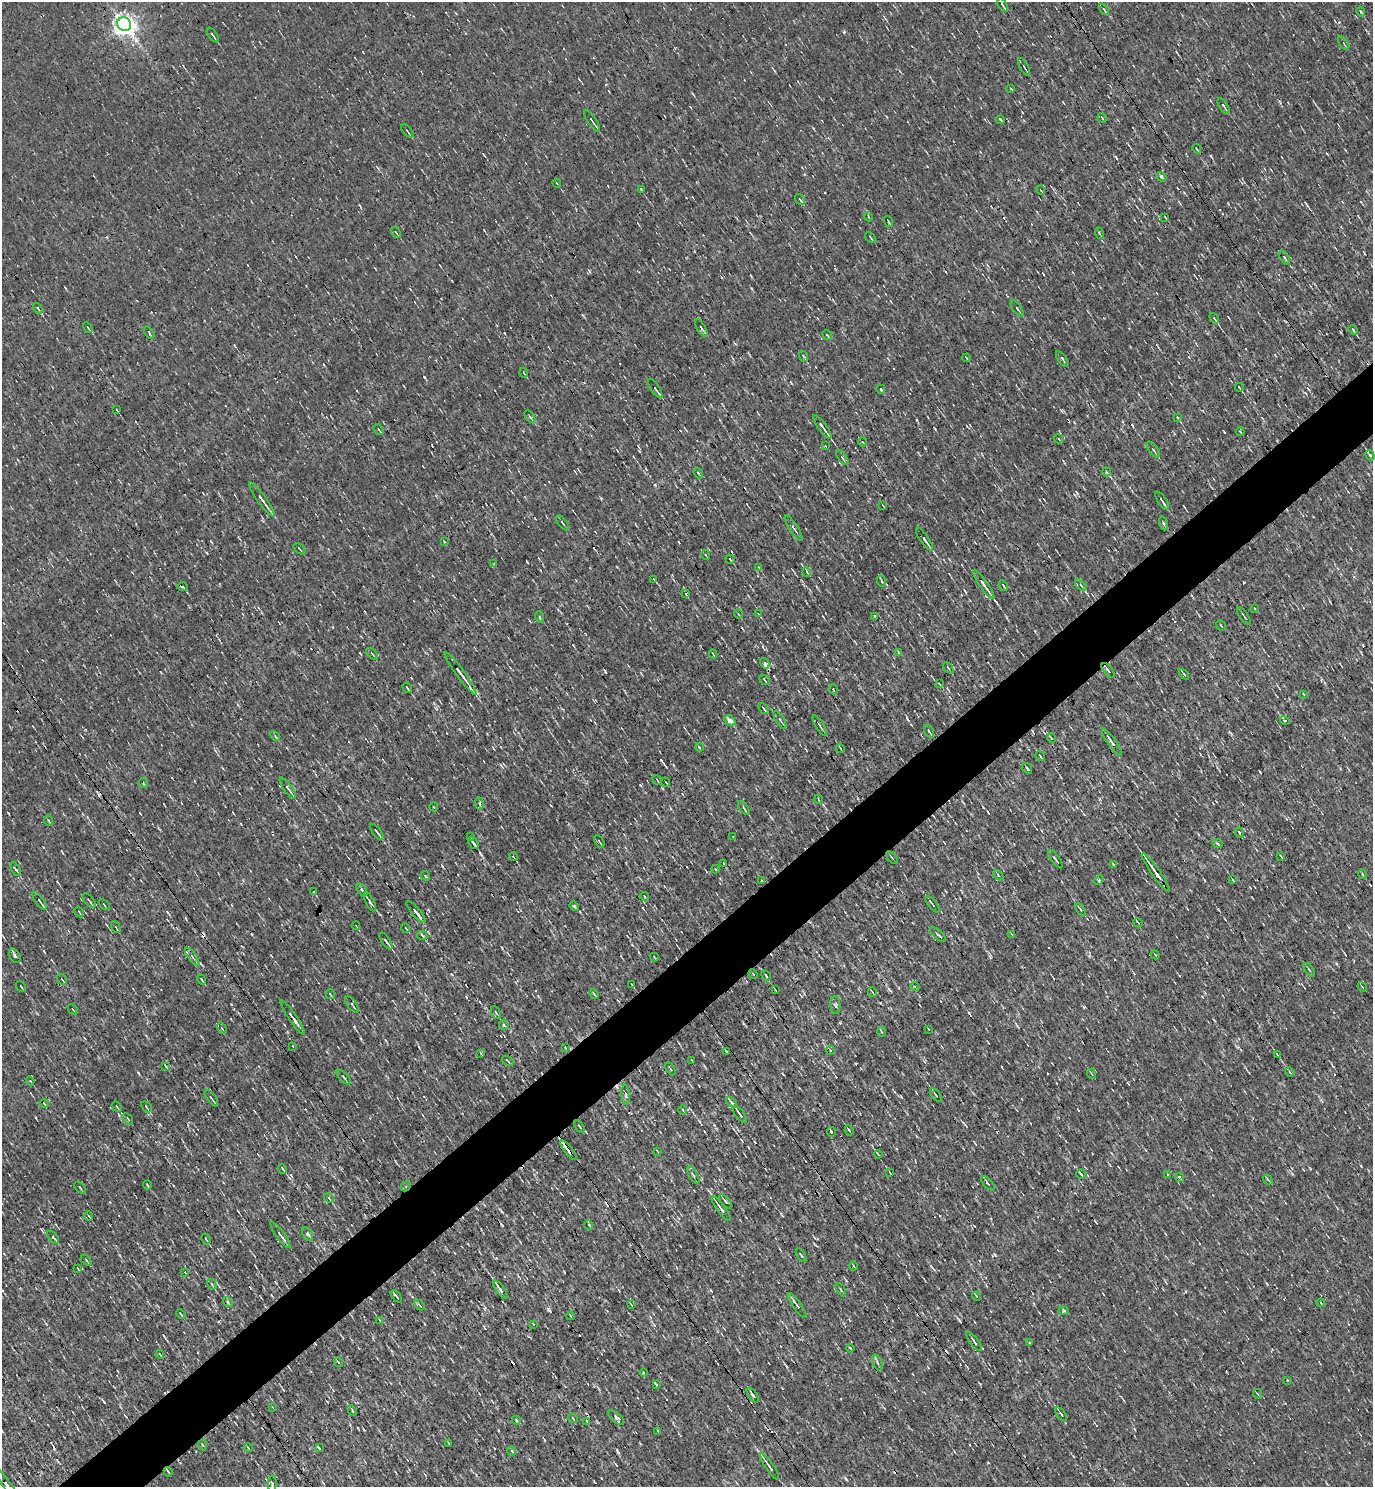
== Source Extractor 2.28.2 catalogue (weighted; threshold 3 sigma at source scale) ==
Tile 7 of 4 x 4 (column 3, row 2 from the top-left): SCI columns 2898-4268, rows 2969-4453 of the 5935 x 5937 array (HDU 1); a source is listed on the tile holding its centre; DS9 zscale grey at full resolution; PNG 1375 x 1489 px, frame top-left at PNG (2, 2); each listed source drawn as its Kron ellipse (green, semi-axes under 4 px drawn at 4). Shown black and unused: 5% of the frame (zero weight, under 3 of 4 exposures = <1% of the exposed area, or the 3 px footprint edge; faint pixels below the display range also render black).
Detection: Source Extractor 2.28.2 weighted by HDU 2 'WHT'; one run over the whole footprint, this tile lists its part. Background 0.00207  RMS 0.043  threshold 0.193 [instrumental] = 3 sigma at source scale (4.5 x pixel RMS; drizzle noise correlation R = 1.50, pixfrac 1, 0.05/0.05 arcsec/px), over >= 5 px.
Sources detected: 304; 18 cosmic-ray / hot-pixel residue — neither listed nor drawn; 2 inside a brighter listed object's ellipse — not listed separately; the other 284 listed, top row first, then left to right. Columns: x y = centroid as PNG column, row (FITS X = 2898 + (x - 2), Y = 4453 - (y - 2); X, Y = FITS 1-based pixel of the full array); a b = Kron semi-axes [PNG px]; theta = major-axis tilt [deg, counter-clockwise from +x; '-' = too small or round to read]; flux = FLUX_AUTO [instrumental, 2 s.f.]
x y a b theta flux
1002 5 7 2 -56 6.2
1104 9 6 3 -54 6.9
1361 12 5 3 - 4.1
124 24 7 6 - 3100
213 35 8 2 -55 6.9
1344 43 7 2 -54 4.5
1024 67 10 3 -61 7.6
1011 89 4 2 - 3
1224 106 9 3 -57 9.9
1102 118 5 2 - 3.6
1000 120 4 2 - 7
592 121 13 2 -55 11
407 131 8 2 -49 4.9
1197 149 5 2 - 4.3
1161 177 5 3 - 30
557 183 4 3 - 4.4
641 190 4 3 - 5.4
1041 190 5 2 - 3.3
800 200 6 3 -53 6.4
869 217 4 3 - 3.3
1165 217 3 2 - 3
888 221 6 2 -71 3.9
396 232 6 2 -50 4.2
1099 233 6 3 -71 4.8
870 237 6 3 -47 5.1
1284 257 8 4 -57 7.8
38 308 6 3 -54 8.9
1017 308 9 3 -55 6
1214 318 6 3 -55 33
88 328 6 2 -60 4.1
701 328 10 3 -60 7.5
1353 330 5 3 - 4.6
149 332 7 3 -56 5.3
827 335 5 3 - 5.4
803 356 5 3 - 4.7
967 358 4 2 - 3.4
1062 359 9 3 -54 7.2
524 373 5 3 - 3.2
1239 387 4 2 - 4.6
655 388 11 3 -56 8.1
881 389 4 2 - 4.3
117 410 4 2 - 3.1
530 417 7 3 -54 6.5
1177 417 4 3 - 4.1
822 427 14 3 -54 22
379 429 6 2 -56 4.6
1240 432 4 2 - 3
1059 439 5 3 - 3.8
863 442 4 3 - 3.7
825 446 2 2 - 2.9
1153 449 9 3 -54 7
1370 455 5 3 - 6.9
842 458 8 3 -56 7
1107 472 4 3 - 4.9
698 473 5 3 - 4.4
262 500 21 4 -54 25
1162 501 10 2 -56 11
883 505 4 2 - 3
563 523 9 3 -53 5.9
1163 523 7 3 -71 5.9
793 528 15 3 -57 11
924 539 13 3 -55 21
444 541 3 2 - 2.9
299 549 7 2 -41 4.2
706 555 5 3 - 3.7
730 559 5 2 - 4.7
494 564 4 3 - 5.9
758 567 4 2 - 2.9
807 572 5 3 - 4
654 579 4 2 - 3.3
881 581 6 3 -69 4.9
984 585 17 3 -55 34
1003 585 5 2 - 4.7
1081 585 7 2 -46 4.9
182 587 5 3 - 5.9
686 594 4 3 - 7.8
1255 608 3 2 - 3.8
758 613 4 2 - 2.5
738 614 5 3 - 3.6
875 616 3 2 - 4.7
1244 616 10 2 -56 5.4
540 617 6 3 -70 4.8
1221 626 5 2 - 3.5
898 652 4 3 - 4
372 654 7 2 -45 4
713 654 4 2 - 3
765 663 5 4 - 17
948 668 6 2 -45 3.6
1108 670 9 3 -50 8.4
461 673 26 3 -54 35
1184 674 6 3 -47 4.9
764 680 6 2 -46 3.8
939 684 4 2 - 3.4
407 688 5 2 - 5.6
833 690 5 2 - 3.8
1303 694 3 2 - 3.3
764 708 6 2 -51 5.1
730 720 6 4 -44 32
780 720 10 3 -60 8
1285 720 5 3 - 5.5
820 726 11 3 -59 7.7
929 731 7 3 -58 6
275 736 5 3 - 5.1
1051 738 5 3 - 3.6
1112 742 16 4 -55 19
699 747 4 2 - 5.3
840 748 5 2 - 4.2
1040 756 5 3 - 4.7
1027 768 6 2 -55 4.5
657 780 5 3 - 3.6
666 782 5 2 - 3.6
143 783 5 3 - 3.6
288 788 13 4 -55 12
818 799 4 2 - 3.7
479 803 6 3 -82 8.1
434 807 4 2 - 4.2
744 808 8 3 -55 7
49 821 5 3 - 4.4
377 832 10 2 -52 8
1239 833 5 4 - 5.8
471 837 4 2 - 2.8
733 837 4 2 - 3.5
599 841 7 2 -55 5.3
474 843 7 2 -50 11
1218 844 5 3 - 5.9
1281 856 4 2 - 3.2
513 857 4 3 - 3.1
892 858 8 2 -51 4.4
1055 859 11 3 -53 7.5
723 864 4 2 - 3.7
1113 864 3 2 - 4.8
16 869 7 3 -66 9.1
715 869 4 2 - 3.8
1156 872 23 2 -55 51
1362 874 5 3 - 3.6
998 875 6 3 -47 5.1
425 876 5 3 - 5.7
1099 880 5 4 - 5.1
1233 880 3 2 - 3.8
761 881 4 2 - 3.7
362 890 7 3 -57 32
314 892 4 2 - 3.1
645 897 5 3 - 4.3
89 900 8 2 -48 5.9
39 901 10 3 -54 13
370 902 10 3 -63 10
932 904 10 2 -51 6.7
104 905 6 2 -45 4.2
574 906 5 4 - 4.6
1081 910 7 4 -58 7.5
79 912 6 2 -57 3.2
416 912 14 2 -49 17
1138 923 5 3 - 5.1
356 926 4 2 - 2.9
116 927 6 2 -60 4.6
406 928 5 2 - 3.3
1012 934 4 3 - 3.9
422 935 5 3 - 7.9
938 935 9 2 -42 5.5
386 941 10 3 -55 13
1155 955 5 3 - 3.8
15 956 8 5 -61 8.6
192 957 10 3 -53 9.4
654 957 4 2 - 3.3
1309 970 7 3 -56 6.1
753 974 5 4 - 4.6
766 976 6 3 -62 5.7
62 979 6 2 -50 3.7
201 980 5 2 - 4.4
632 985 3 2 - 3.8
21 986 6 2 -50 4.2
915 987 4 3 - 4.6
1362 987 5 3 - 3.5
775 990 4 2 - 4.5
872 992 5 3 - 3.2
330 994 5 2 - 4.3
594 994 5 3 - 6.5
352 1005 9 3 -52 8.8
835 1005 9 5 -85 9.3
73 1009 5 3 - 3.9
496 1012 7 3 -62 5.9
293 1017 20 3 -55 20
504 1025 5 4 - 5.7
222 1028 6 4 -58 5.6
928 1029 3 2 - 2.3
882 1032 5 3 - 4.9
293 1046 3 2 - 3.6
565 1047 2 2 - 4
830 1050 4 3 - 3.9
726 1051 4 2 - 5.6
481 1053 2 2 - 3.7
1277 1054 3 2 - 4.3
691 1060 3 2 - 2.8
508 1061 6 3 -37 4.6
166 1066 3 2 - 3.8
670 1069 7 2 -60 4.5
1290 1072 5 3 - 5.7
1092 1074 5 3 - 4.1
344 1077 9 2 -46 5.7
30 1081 4 3 - 4.3
626 1095 10 4 -85 8.7
936 1095 8 3 -52 7.6
211 1098 10 2 -53 6.8
731 1102 6 4 -46 8.7
44 1103 4 3 - 4.5
117 1107 6 3 -49 4.4
146 1107 6 2 -46 4
683 1110 5 3 - 3.3
740 1114 10 3 -53 16
128 1119 6 2 -57 3.9
580 1127 7 2 -54 4.6
849 1130 5 2 - 5.9
831 1132 5 2 - 5
569 1150 12 3 -51 76
658 1152 3 2 - 3.1
878 1154 4 2 - 4
283 1169 5 2 - 6.1
890 1173 4 2 - 3.4
1081 1174 5 2 - 5.2
693 1175 10 3 -60 6.8
1168 1175 3 3 - 4
1179 1177 4 2 - 9.5
1268 1180 5 2 - 4.7
988 1183 9 2 -46 5.3
147 1185 4 2 - 4.6
406 1186 5 4 - 5.4
80 1188 7 2 -46 3.9
329 1198 5 3 - 6
725 1201 8 3 -50 8.2
721 1209 14 3 -54 24
89 1216 5 2 - 4
589 1225 5 3 - 4.2
308 1234 7 4 -58 11
280 1235 16 3 -54 14
53 1237 8 4 -49 7.1
206 1239 6 2 -60 4.2
801 1255 7 3 -58 5.1
86 1260 6 3 -47 5.2
854 1266 4 3 - 3.6
78 1269 3 2 - 3.2
185 1272 4 2 - 4.6
212 1284 6 4 -60 5.5
500 1290 11 3 -55 23
841 1290 7 2 -61 4.7
396 1296 7 2 -49 5.6
976 1296 4 3 - 3.3
228 1302 5 4 - 6.2
1321 1303 4 3 - 3.8
419 1305 6 2 -47 4.9
631 1305 4 2 - 3.5
797 1306 15 4 -55 19
1064 1310 5 4 - 4.9
181 1314 5 3 - 4.6
571 1316 4 2 - 3.4
380 1320 4 3 - 3.5
533 1324 3 2 - 2.4
974 1341 11 2 -53 10
1029 1342 3 3 - 4.8
850 1348 4 2 - 4.3
160 1354 4 2 - 3.2
339 1363 5 3 - 8.9
877 1363 8 3 -68 6.4
643 1373 4 3 - 3.6
1287 1380 3 2 - 3
656 1385 3 3 - 6.9
1258 1394 5 3 - 3.6
753 1395 8 4 -55 8.2
272 1407 4 2 - 4
352 1411 6 3 -64 5.7
1061 1414 8 3 -51 7.9
573 1418 5 2 - 3.1
616 1418 9 4 -42 16
516 1420 4 3 - 4.4
587 1421 4 3 - 4.9
658 1431 4 2 - 3.1
448 1443 4 2 - 3.3
203 1445 5 3 - 4.4
248 1448 4 3 - 4.1
319 1448 3 3 - 5.4
512 1451 5 3 - 4
769 1467 15 3 -56 20
168 1472 5 3 - 6.1
6 1484 19 3 -54 34
272 1484 8 3 86 5.2
Overlapping masked pixels (flux is a lower limit): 5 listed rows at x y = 474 843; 15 956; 569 1150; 974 1341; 6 1484
Isophote crosses this tile's border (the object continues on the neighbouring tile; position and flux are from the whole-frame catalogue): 1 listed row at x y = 6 1484
Unlisted compact peaks at least as high as the median listed source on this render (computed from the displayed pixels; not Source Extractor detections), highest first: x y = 424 377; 844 32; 549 1310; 640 785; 138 1073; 907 719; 1260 772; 104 1402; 655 485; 589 271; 845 1478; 935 429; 1107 524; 160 1124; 1211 156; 763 1204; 140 813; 703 1054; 1084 1007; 167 912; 502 1212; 983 807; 442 866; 632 945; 639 451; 751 288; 1089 956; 1116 157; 1267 1284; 119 1115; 988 1463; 271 765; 496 1258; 916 420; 679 542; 360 653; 711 1291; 573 645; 291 1175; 219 1321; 207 553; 1078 1110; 50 1272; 1065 748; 758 1451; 119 1255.